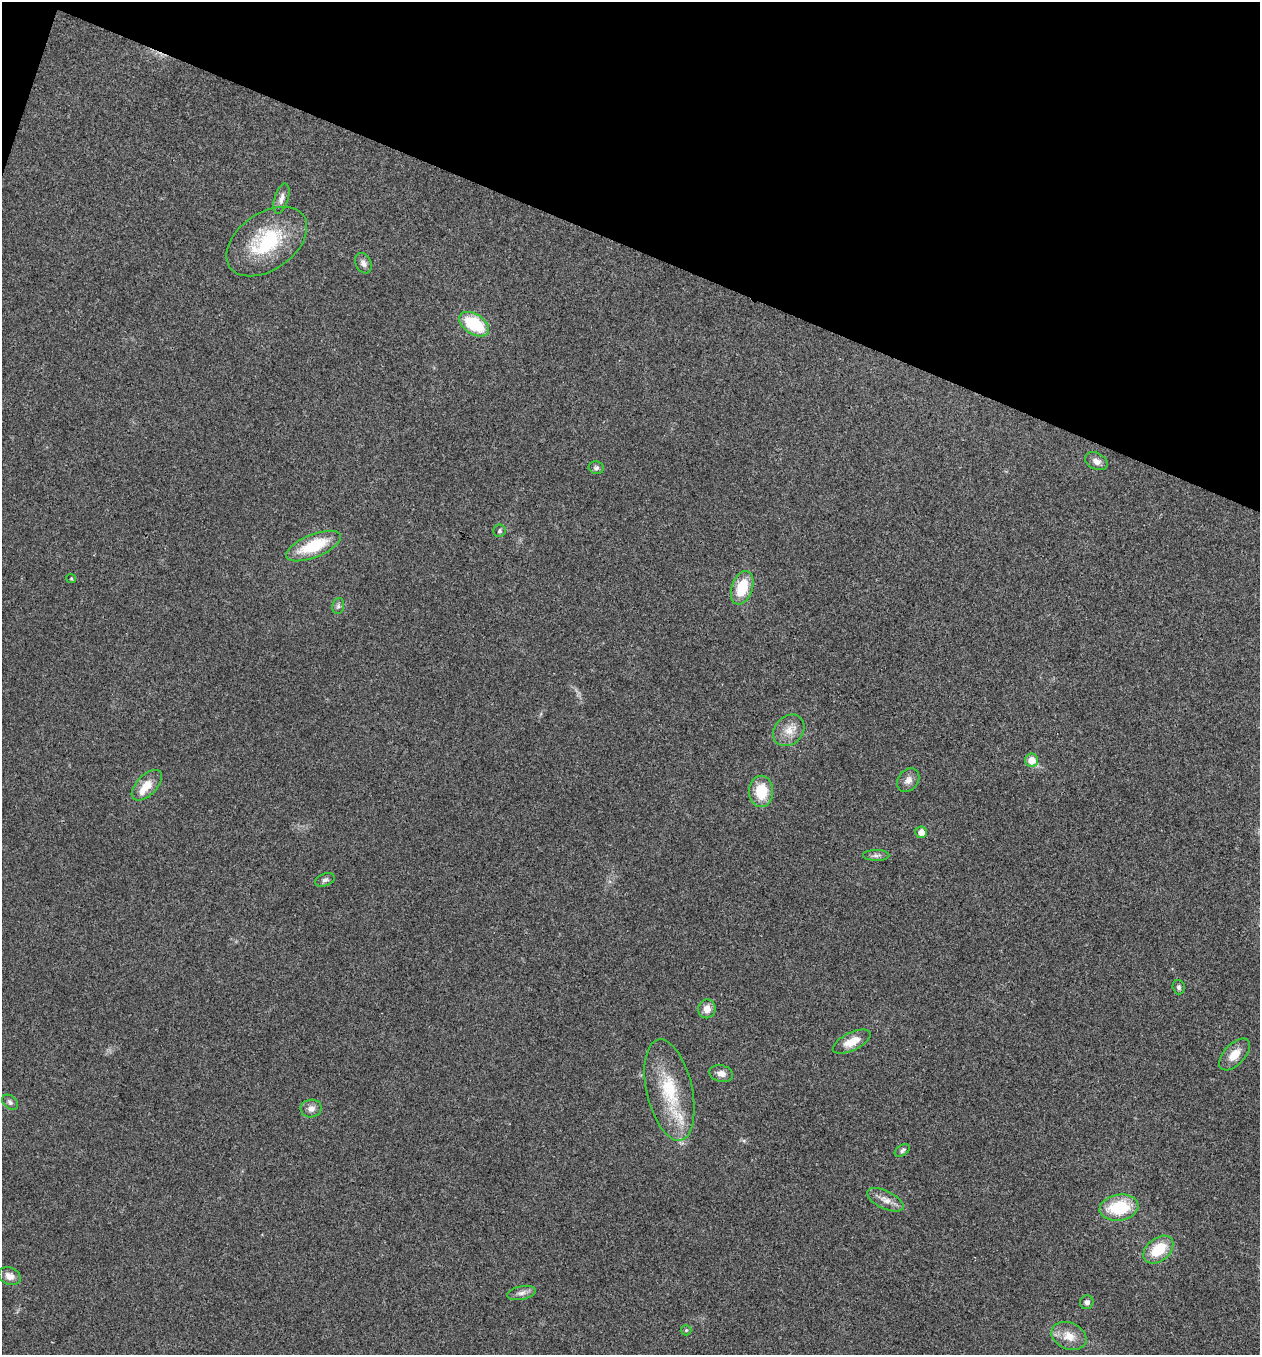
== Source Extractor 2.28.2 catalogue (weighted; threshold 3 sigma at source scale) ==
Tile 2 of 4 x 4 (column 2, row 1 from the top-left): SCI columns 1393-2650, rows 4064-5416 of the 5433 x 5419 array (HDU 1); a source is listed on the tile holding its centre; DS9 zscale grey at full resolution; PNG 1262 x 1357 px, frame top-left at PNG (2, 2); each listed source drawn as its Kron ellipse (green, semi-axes under 4 px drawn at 4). Shown black and unused: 19% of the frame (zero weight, under 3 of 4 exposures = <1% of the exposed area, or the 3 px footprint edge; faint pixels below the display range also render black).
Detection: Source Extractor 2.28.2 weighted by HDU 2 'WHT'; one run over the whole footprint, this tile lists its part. Background 0.0239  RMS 0.0041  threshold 0.0183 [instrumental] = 3 sigma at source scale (4.5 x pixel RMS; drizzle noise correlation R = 1.50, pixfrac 1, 0.05/0.05 arcsec/px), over >= 5 px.
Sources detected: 37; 1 inside a brighter listed object's ellipse — not listed separately; the other 36 listed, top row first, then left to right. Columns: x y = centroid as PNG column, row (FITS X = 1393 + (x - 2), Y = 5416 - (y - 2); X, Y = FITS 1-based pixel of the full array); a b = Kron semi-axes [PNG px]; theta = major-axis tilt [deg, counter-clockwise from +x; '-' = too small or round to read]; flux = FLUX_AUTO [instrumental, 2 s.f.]
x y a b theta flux
281 199 15 7 73 2.5
267 242 45 28 35 30
363 263 11 7 -62 2
474 324 16 10 -33 21
1096 461 12 8 -26 2.4
596 468 7 6 - 1.2
499 531 6 6 - 0.85
314 546 29 11 22 18
71 578 5 4 - 0.42
742 588 17 10 71 13
338 606 8 6 79 1.1
789 730 17 14 45 5.5
1032 760 7 6 - 5.4
908 780 13 10 52 2.7
147 785 19 10 46 6.4
761 791 15 12 90 12
921 832 6 5 - 2.8
876 855 13 5 0 1.5
325 880 10 6 21 1.3
1179 987 7 6 - 1.1
707 1009 9 8 - 3.5
852 1042 20 9 26 5.4
1235 1054 19 10 46 5.8
721 1074 12 8 -13 2.7
669 1090 52 23 -77 25
10 1102 9 6 -38 1.2
311 1109 10 9 - 2.4
902 1150 8 5 33 1
885 1200 20 9 -26 3.7
1119 1208 19 13 8 20
1158 1250 17 11 39 13
10 1276 11 8 -22 3.2
521 1293 14 6 12 2.2
1087 1302 7 6 - 1.4
686 1330 5 5 - 0.51
1069 1336 18 13 -22 6